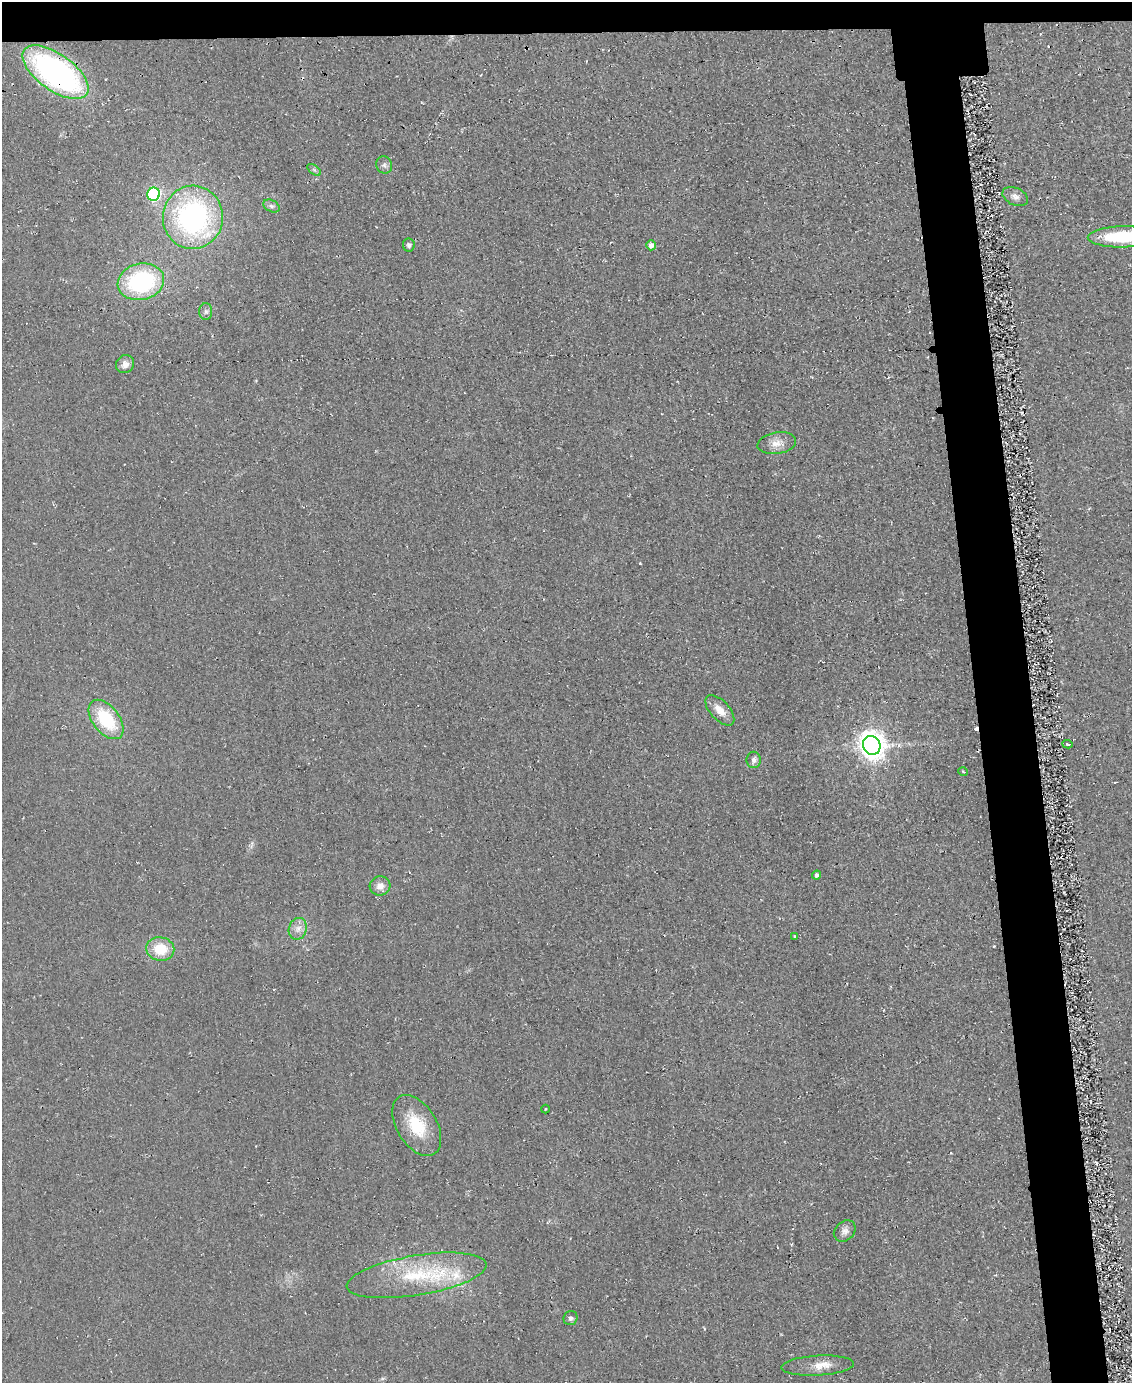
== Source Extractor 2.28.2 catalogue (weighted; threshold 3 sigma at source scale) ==
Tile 2 of 4 x 3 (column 2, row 1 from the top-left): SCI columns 1141-2270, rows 2937-4317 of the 4561 x 4553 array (HDU 1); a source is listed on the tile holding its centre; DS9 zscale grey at full resolution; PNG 1134 x 1385 px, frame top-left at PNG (2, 2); each listed source drawn as its Kron ellipse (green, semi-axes under 4 px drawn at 4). Shown black and unused: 7% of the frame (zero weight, under 2 of 3 exposures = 3% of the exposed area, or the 3 px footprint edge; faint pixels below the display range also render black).
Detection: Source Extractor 2.28.2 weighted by HDU 2 'WHT'; one run over the whole footprint, this tile lists its part. Background 0.0474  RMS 0.013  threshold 0.0589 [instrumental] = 3 sigma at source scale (4.5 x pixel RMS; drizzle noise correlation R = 1.50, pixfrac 1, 0.05/0.05 arcsec/px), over >= 5 px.
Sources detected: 35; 2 cosmic-ray / hot-pixel residue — neither listed nor drawn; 2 inside a brighter listed object's ellipse — not listed separately; the other 31 listed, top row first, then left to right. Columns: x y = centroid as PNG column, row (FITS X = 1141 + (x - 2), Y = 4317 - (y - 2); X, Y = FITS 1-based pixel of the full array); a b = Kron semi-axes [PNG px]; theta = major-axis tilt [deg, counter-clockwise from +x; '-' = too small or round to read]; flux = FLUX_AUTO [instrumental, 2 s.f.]
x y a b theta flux
55 72 38 18 -35 360
384 165 9 8 - 4.5
314 170 8 4 -37 2.6
154 194 6 6 - 170
1015 197 13 8 -25 7.1
271 206 9 5 -26 3.9
193 217 31 30 - 270
1123 237 35 10 1 76
409 245 6 6 - 3.1
651 245 5 5 - 8.2
141 282 23 18 13 150
206 312 8 6 89 4.1
125 364 9 8 - 9.5
777 443 19 11 9 14
720 710 18 9 -47 16
106 719 23 13 -52 73
1067 744 5 3 - 2.1
872 745 10 8 -63 1500
754 760 8 7 - 5
963 772 5 3 - 1.3
817 875 5 4 - 3.4
380 886 10 9 - 10
298 929 11 9 73 9
795 936 4 3 - 1.7
160 949 14 12 -9 36
545 1109 4 3 - 0.98
417 1125 33 20 -59 51
845 1231 12 9 43 6.8
417 1275 71 20 9 97
571 1318 7 7 - 4
818 1366 36 10 3 19
Overlapping masked pixels (flux is a lower limit): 1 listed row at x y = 55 72
Isophote crosses this tile's border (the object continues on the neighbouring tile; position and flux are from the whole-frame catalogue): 1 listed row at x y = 1123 237